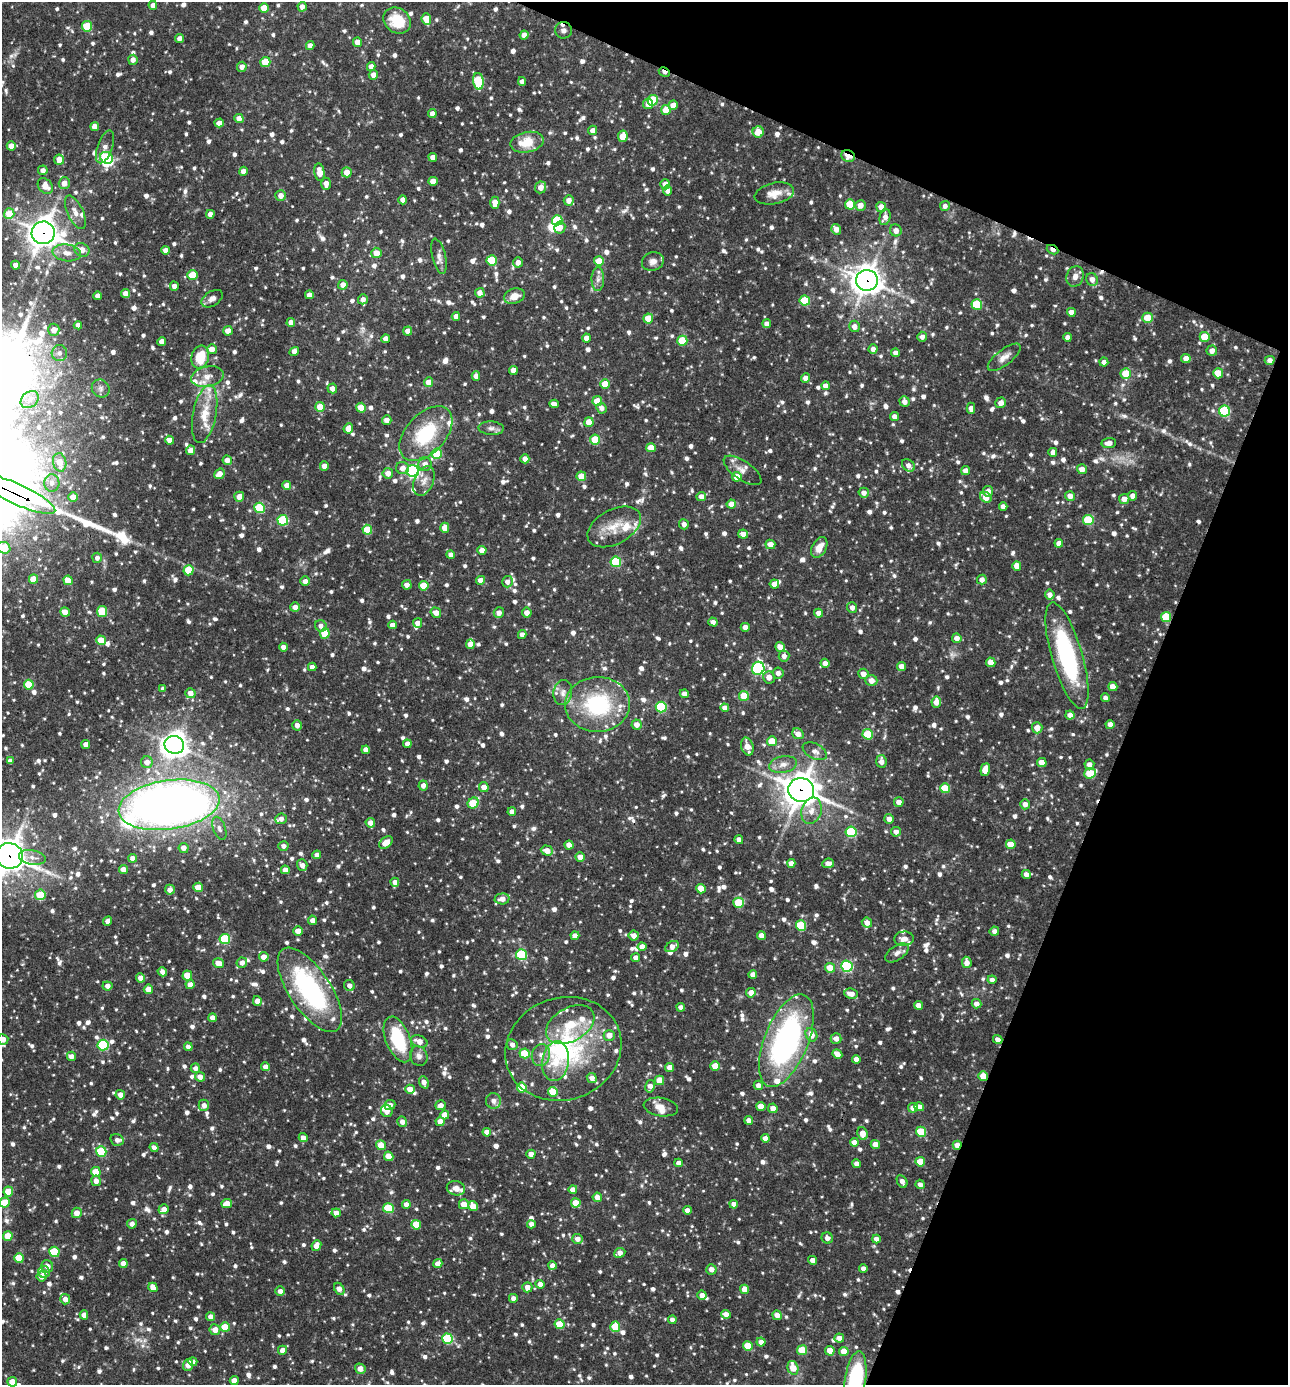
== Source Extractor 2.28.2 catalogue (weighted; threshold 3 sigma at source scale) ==
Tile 8 of 4 x 4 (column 4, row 2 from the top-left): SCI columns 4128-5413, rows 2768-4150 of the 5550 x 5536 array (HDU 1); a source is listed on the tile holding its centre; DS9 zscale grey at full resolution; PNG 1290 x 1387 px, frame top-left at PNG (2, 2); each listed source drawn as its Kron ellipse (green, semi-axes under 4 px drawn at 4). Shown black and unused: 20% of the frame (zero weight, under 3 of 4 exposures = <1% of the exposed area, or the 3 px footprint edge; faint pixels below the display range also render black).
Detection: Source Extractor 2.28.2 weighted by HDU 2 'WHT'; one run over the whole footprint, this tile lists its part. Background 0.0847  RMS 0.0039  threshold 0.0178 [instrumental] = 3 sigma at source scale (4.5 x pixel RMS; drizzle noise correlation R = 1.50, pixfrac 1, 0.05/0.05 arcsec/px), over >= 5 px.
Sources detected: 1469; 2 too faint to see at this stretch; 2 inside a brighter object's white glare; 5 cosmic-ray / hot-pixel residue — neither listed nor drawn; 35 inside a brighter listed object's ellipse — not listed separately; of the other 1425, all 500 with FLUX_AUTO >= 1.86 (the completeness limit of this list) listed and drawn (925 fainter detections not listed), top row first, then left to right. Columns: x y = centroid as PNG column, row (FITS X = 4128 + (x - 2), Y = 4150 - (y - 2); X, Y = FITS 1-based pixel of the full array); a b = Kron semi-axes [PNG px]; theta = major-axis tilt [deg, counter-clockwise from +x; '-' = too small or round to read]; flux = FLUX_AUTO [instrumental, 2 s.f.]
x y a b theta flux
153 5 4 4 - 2.1
302 7 5 4 - 2.5
264 8 5 4 - 6.3
426 19 6 5 - 7.8
397 21 14 12 -37 12
87 26 5 5 - 15
563 30 8 8 - 3
524 35 4 4 - 3.1
179 38 4 4 - 1.9
358 42 5 4 - 3.6
310 46 4 4 - 2.4
133 60 5 4 - 2.3
265 62 5 5 - 11
242 67 5 4 - 2.3
371 67 4 4 - 2.6
664 72 6 3 -29 2.7
373 75 5 4 - 2.8
478 81 8 5 -83 28
522 82 4 4 - 2
653 100 5 5 - 19
648 104 5 5 - 3.5
673 105 5 4 - 3
666 110 5 5 - 6.2
432 113 4 4 - 2.7
239 118 5 4 - 3
219 123 4 4 - 2.3
95 127 4 4 - 3.6
592 130 5 4 - 2.3
758 132 5 5 - 5.5
623 136 6 5 - 6.1
527 142 17 10 12 9.5
11 146 4 4 - 3.4
105 147 17 7 70 2.9
848 156 7 5 -24 9
433 157 4 4 - 2.8
107 158 7 5 -34 32
59 160 5 5 - 4.4
43 170 5 4 - 2.2
243 171 4 4 - 2.5
319 172 9 5 -80 4.7
347 172 5 5 - 3.8
433 181 4 4 - 4.8
64 183 6 5 - 3.2
326 184 6 4 -89 3
665 184 5 5 - 3.1
45 186 9 6 -49 4.5
541 187 6 5 - 3.3
667 191 5 4 - 2.7
774 193 20 10 12 5
281 196 5 5 - 3
403 200 4 4 - 2.8
569 200 5 5 - 2.6
495 203 6 4 89 3.7
850 204 5 5 - 10
860 205 5 5 - 2.9
945 206 5 5 - 1.9
881 207 5 5 - 3.5
75 212 18 8 -64 3.6
9 214 5 5 - 8.9
210 214 4 4 - 2.7
885 217 8 5 76 2.4
557 220 5 5 - 22
560 227 6 5 - 3.3
836 229 5 4 - 3
896 230 6 6 - 2.8
43 233 11 11 - 520
82 250 8 6 -30 3.4
166 250 4 4 - 2.7
1053 250 6 3 -26 3.7
67 253 14 8 -8 3.5
376 253 5 5 - 4.7
439 256 18 6 -76 2.4
492 260 5 5 - 18
599 261 5 5 - 8.2
653 261 11 9 18 2.4
518 262 5 5 - 2.7
16 265 4 4 - 2.5
192 275 5 5 - 9.4
1075 276 10 8 72 2.5
598 279 12 6 89 1.9
1092 279 6 6 - 2.6
867 280 11 10 - 510
343 285 5 4 - 2.9
174 286 4 4 - 2.3
126 293 4 4 - 3.3
480 293 5 4 - 3.1
309 295 4 4 - 2.8
98 296 4 4 - 2.3
514 296 10 7 19 4.6
212 299 12 7 33 2.1
363 299 5 5 - 2.2
805 300 5 5 - 16
977 304 5 5 - 20
1071 312 4 4 - 3.5
456 316 4 4 - 2.4
648 318 5 4 - 6
1147 318 5 5 - 8
291 322 4 4 - 2.4
767 324 4 4 - 2.2
78 325 4 4 - 2.1
854 326 6 5 - 2.6
54 330 6 6 - 3.4
228 331 5 4 - 3.6
408 331 4 4 - 2.9
922 337 5 4 - 2.1
1067 337 4 4 - 2.1
1205 337 5 5 - 9.3
586 338 4 4 - 3
386 339 4 4 - 2.9
682 341 5 5 - 13
162 342 4 4 - 3.5
212 349 5 5 - 3.4
873 349 5 4 - 2.2
294 351 5 4 - 2.7
1212 351 5 5 - 2.6
59 353 8 7 - 1.9
895 353 4 4 - 2.4
200 357 11 8 73 12
1004 357 20 7 38 3.2
1186 359 5 4 - 3.7
1270 360 5 4 - 2.1
1104 362 4 4 - 2.1
513 370 4 4 - 3.1
1126 373 5 5 - 8.7
1218 373 5 5 - 8.4
476 376 4 4 - 2.9
207 377 16 10 12 4.1
806 378 4 4 - 2.9
429 382 5 4 - 4.6
605 384 5 4 - 6.5
826 386 4 4 - 2.8
101 388 9 8 - 1.9
332 388 5 5 - 2.3
30 400 10 7 39 2.6
597 401 5 5 - 8.3
904 402 5 5 - 2.5
1001 403 5 5 - 3
554 404 4 4 - 2.3
320 407 5 5 - 7.7
361 408 5 4 - 8.1
601 408 5 5 - 2.1
971 408 6 4 -88 2.1
1225 411 5 5 - 34
205 414 29 11 79 9.2
895 417 4 4 - 2.7
387 420 5 4 - 2.8
589 422 5 4 - 6.7
348 428 5 4 - 3.9
491 428 13 6 -3 1.9
426 434 32 19 47 27
595 439 5 5 - 11
169 440 5 4 - 3.6
1109 443 7 5 5 3
651 448 5 4 - 4.6
191 450 5 4 - 3.3
1053 452 4 4 - 2.2
437 454 5 5 - 15
525 459 4 4 - 2.7
227 460 5 4 - 2.8
60 462 9 6 -80 5.1
425 464 7 6 - 3
908 465 7 5 -40 2.1
324 466 4 4 - 2.6
403 468 7 6 - 2.7
1082 469 5 5 - 3.1
742 470 22 9 -35 3.9
413 471 6 6 - 72
965 471 4 4 - 2.8
388 473 5 5 - 3.1
219 474 6 5 - 3.2
581 476 5 4 - 7.3
737 477 5 5 - 5
424 481 15 9 67 3.5
52 483 9 7 -87 2.4
287 485 4 4 - 4
988 491 5 5 - 3.2
864 493 5 5 - 2.2
16 494 43 10 -25 2400
1070 496 5 4 - 3
1132 496 4 4 - 2.5
73 497 5 4 - 3.8
239 497 5 5 - 3.1
701 497 5 4 - 2.9
986 497 6 5 - 5.8
1124 499 5 5 - 3.3
731 504 4 4 - 3.7
1003 507 4 4 - 2.5
259 508 5 5 - 24
283 520 5 5 - 27
1088 520 5 5 - 17
684 524 5 4 - 2.2
614 527 29 17 28 9.9
445 528 5 4 - 4.7
367 530 5 5 - 11
743 534 5 4 - 2.7
1059 543 4 4 - 2.5
770 544 5 4 - 3.8
4 548 6 5 - 13
819 548 11 7 62 4.4
482 550 4 4 - 3.9
451 555 4 4 - 2.2
97 558 5 5 - 2
616 562 5 5 - 27
1017 566 5 4 - 4
188 570 5 5 - 11
33 579 4 4 - 6.7
68 580 5 4 - 6.1
480 580 4 4 - 3.1
982 580 5 5 - 2.2
305 581 5 4 - 2.4
507 582 6 5 - 2.2
774 584 4 4 - 2.8
407 585 5 4 - 2.7
424 586 5 5 - 9.7
1050 595 5 5 - 2.5
295 607 5 5 - 2.9
852 607 5 5 - 2.1
102 611 5 5 - 13
65 612 5 4 - 3.2
436 613 5 5 - 3.2
499 613 5 5 - 2.2
527 613 5 4 - 2.6
819 613 4 4 - 2.7
1166 617 5 5 - 17
713 622 5 4 - 1.9
418 623 5 4 - 2.7
392 625 4 4 - 2.3
321 626 6 5 - 2
745 627 4 4 - 2.8
325 634 5 5 - 12
522 634 4 4 - 2.3
957 638 5 4 - 2.8
101 640 5 5 - 6.7
470 644 5 4 - 3.6
283 647 4 4 - 2.2
780 647 5 5 - 3.2
784 656 5 5 - 2.3
1067 656 55 15 -74 56
991 662 5 4 - 4.3
825 663 4 4 - 2.5
901 666 4 4 - 3.1
312 667 4 4 - 2.2
758 668 7 6 - 52
778 673 5 5 - 1.9
863 674 5 5 - 2.8
769 677 6 6 - 3.3
871 680 6 5 - 3.4
29 685 5 5 - 12
1113 687 4 4 - 4.4
163 689 4 4 - 1.9
190 693 5 5 - 3.2
563 693 12 9 80 2.8
684 694 4 4 - 2.3
744 696 5 5 - 10
1105 698 4 4 - 2
936 702 5 5 - 3.4
598 704 32 27 3 40
661 707 5 5 - 29
725 708 4 4 - 2.7
1070 715 4 4 - 2.7
1110 724 4 4 - 2.7
297 725 5 4 - 2.5
637 725 5 5 - 3.2
1037 728 5 5 - 4.1
798 734 6 5 - 3.2
868 734 5 5 - 15
772 741 5 5 - 8.5
86 744 4 4 - 2.9
407 744 4 4 - 2.5
174 745 10 9 - 400
747 746 9 6 -74 4
366 750 4 4 - 2.7
815 751 13 7 -27 2.4
10 761 4 4 - 1.9
881 761 6 5 - 2.8
147 762 6 6 - 2.9
1042 763 5 4 - 5.4
783 764 14 8 11 3.3
1089 764 5 5 - 2.3
985 770 6 4 71 5.2
1090 773 6 5 - 15
423 786 5 4 - 2.3
484 787 5 5 - 3.2
945 788 5 5 - 12
801 790 13 12 - 690
899 802 5 4 - 3
473 803 6 5 - 15
1025 804 5 4 - 2.4
169 805 51 24 8 420
811 811 13 10 71 4.2
512 812 4 4 - 2.5
281 819 6 5 - 2.1
889 819 5 5 - 2.8
370 823 5 4 - 2.9
219 828 12 6 -70 1.9
851 832 5 5 - 31
896 832 5 4 - 2.6
739 840 4 4 - 2.6
386 843 7 5 39 5.1
1011 844 5 5 - 8.1
569 845 4 4 - 3.5
283 846 5 5 - 1.9
184 848 5 5 - 2.6
547 850 6 5 - 3.5
317 855 4 4 - 2.4
9 856 14 12 -18 620
32 857 13 7 -10 2.9
580 857 4 4 - 3.8
133 858 4 4 - 2.6
791 863 4 4 - 2.7
828 863 6 5 - 2.7
302 865 6 5 - 2.3
123 869 4 4 - 3.1
285 870 4 4 - 3.3
1026 874 4 4 - 2.1
395 882 4 4 - 2.7
198 887 4 4 - 7.2
701 889 5 4 - 7.7
170 890 5 5 - 2.4
40 895 5 5 - 11
502 899 7 5 4 3.2
739 903 5 5 - 14
313 920 5 4 - 2.9
107 921 5 4 - 2.1
867 923 5 5 - 2.8
801 926 5 5 - 21
298 931 4 4 - 3.9
994 931 5 4 - 1.9
761 935 4 4 - 3.4
575 936 4 4 - 3.1
634 936 5 5 - 3.1
225 939 5 5 - 24
904 939 9 7 6 3.1
642 947 4 4 - 3.9
672 947 7 5 29 2.8
897 953 13 7 34 2.1
521 955 5 5 - 27
264 957 4 4 - 3.6
636 957 4 4 - 2.2
967 962 6 5 - 2.9
218 963 5 4 - 4.3
242 963 5 5 - 2.5
847 966 6 5 - 49
830 968 5 5 - 5.6
162 972 5 4 - 2.2
753 974 4 4 - 3.1
187 976 5 4 - 8.9
140 978 4 4 - 2.6
992 980 4 4 - 1.9
190 985 4 4 - 2.7
107 986 5 4 - 2.1
349 986 6 5 - 1.9
148 989 4 4 - 5
310 990 49 21 -56 63
751 993 5 4 - 3.2
851 994 7 5 -10 3
257 1001 5 4 - 2.7
976 1004 5 4 - 2.6
918 1005 4 4 - 3.5
681 1007 4 4 - 2.1
212 1018 4 4 - 2.9
570 1025 26 16 30 14
609 1035 5 5 - 4
811 1035 7 5 -64 3.7
836 1038 5 5 - 2.7
3 1039 5 5 - 3
398 1039 24 12 -69 24
998 1040 5 4 - 2.7
419 1041 8 5 -22 3.5
786 1041 49 22 68 110
103 1045 5 5 - 29
512 1045 5 5 - 2.1
188 1047 4 4 - 2.4
563 1049 59 51 19 65
525 1053 5 5 - 11
837 1054 5 4 - 3.2
541 1055 11 9 78 3
71 1056 4 4 - 2.5
419 1056 10 8 -67 2.1
856 1059 4 4 - 2.6
556 1061 20 13 81 9.2
715 1066 5 4 - 7.5
265 1067 4 4 - 2.9
195 1068 5 4 - 2
670 1068 4 4 - 3.7
983 1076 5 4 - 5.6
200 1077 5 5 - 2.9
592 1078 5 5 - 2.6
660 1080 5 4 - 7.6
424 1082 6 4 -70 2.7
758 1085 4 4 - 2
650 1086 6 5 - 2.4
522 1087 5 5 - 12
410 1089 5 4 - 4.1
553 1092 5 4 - 10
120 1095 5 4 - 3
493 1101 8 7 - 2.2
204 1105 6 5 - 2.3
390 1105 6 5 - 2.1
441 1105 5 5 - 2.5
761 1106 4 4 - 5.5
661 1107 17 9 -9 3.5
919 1107 5 4 - 3.1
773 1108 5 4 - 3.1
913 1108 5 4 - 3.2
387 1111 6 5 - 3.2
445 1115 4 4 - 3.7
749 1120 4 4 - 2.7
402 1122 5 5 - 2.4
440 1122 4 4 - 4.7
487 1132 4 4 - 2.7
921 1132 5 5 - 16
863 1133 6 5 - 4.3
303 1138 4 4 - 2.7
765 1138 4 4 - 2.7
117 1140 7 5 -15 2.2
854 1142 4 4 - 3.1
875 1144 4 4 - 3.7
381 1145 5 4 - 7.2
957 1145 4 4 - 4
154 1147 5 4 - 1.9
101 1152 5 5 - 24
531 1154 4 4 - 3.4
389 1156 5 4 - 4.7
920 1162 5 4 - 7.7
678 1163 4 4 - 2.4
857 1164 4 4 - 3.1
96 1172 5 5 - 9.7
96 1181 5 5 - 2.6
902 1181 7 5 -62 2.3
920 1184 5 4 - 2.1
456 1188 9 7 -13 3.4
573 1189 4 4 - 2.8
8 1191 5 5 - 6.7
597 1197 5 4 - 3.1
5 1203 5 5 - 9
227 1203 5 4 - 3.9
576 1203 5 4 - 7.1
406 1204 4 4 - 2.6
464 1204 5 5 - 4.7
734 1204 4 4 - 2.7
473 1206 5 4 - 5.7
388 1208 5 5 - 18
164 1209 5 4 - 3.1
687 1210 4 4 - 2.6
77 1213 5 5 - 3.5
336 1213 4 4 - 2.6
132 1224 5 5 - 2.1
531 1224 4 4 - 2.4
416 1225 5 4 - 10
8 1236 5 5 - 7.9
827 1238 6 5 - 2.2
577 1239 5 5 - 2.7
876 1239 4 4 - 2.5
316 1245 5 4 - 3.3
54 1252 5 5 - 14
620 1253 6 5 - 2.8
19 1258 5 5 - 9.8
813 1260 4 4 - 2.5
123 1263 4 4 - 3.2
438 1264 4 4 - 3.5
47 1266 6 5 - 3
552 1266 4 4 - 2.5
863 1268 4 4 - 2.1
711 1269 5 5 - 2.5
44 1272 6 5 - 2.2
42 1276 5 5 - 3.1
540 1284 4 4 - 2.4
153 1287 5 4 - 4
527 1287 5 5 - 3.1
339 1289 6 4 -62 3
745 1289 5 4 - 4.5
280 1291 5 4 - 2.2
702 1295 5 4 - 2.7
513 1298 4 4 - 2.3
65 1299 5 5 - 2.7
726 1314 5 4 - 3.2
84 1315 4 4 - 3
777 1315 5 4 - 3.2
210 1317 4 4 - 2.5
672 1320 4 4 - 1.9
560 1324 5 5 - 12
225 1327 5 5 - 11
615 1327 5 5 - 12
215 1330 5 5 - 3.4
839 1338 5 4 - 2.9
447 1339 5 5 - 27
761 1342 4 4 - 2.4
748 1346 5 4 - 11
282 1350 4 4 - 2.7
802 1350 5 5 - 11
830 1351 5 4 - 5.1
844 1351 5 4 - 5.8
193 1362 5 4 - 2.2
188 1365 6 5 - 3.4
793 1368 7 5 -74 6.2
360 1369 5 5 - 3.3
234 1380 4 4 - 3.9
855 1380 29 10 81 39
12 1382 5 4 - 5.7
Overlapping masked pixels (flux is a lower limit): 14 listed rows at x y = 664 72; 848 156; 43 233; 1053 250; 867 280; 16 494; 1166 617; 801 790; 9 856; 998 1040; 563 1049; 983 1076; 957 1145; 855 1380
Isophote crosses this tile's border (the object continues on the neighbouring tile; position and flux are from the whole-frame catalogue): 7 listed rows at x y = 16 494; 4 548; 9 856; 3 1039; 5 1203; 855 1380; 12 1382